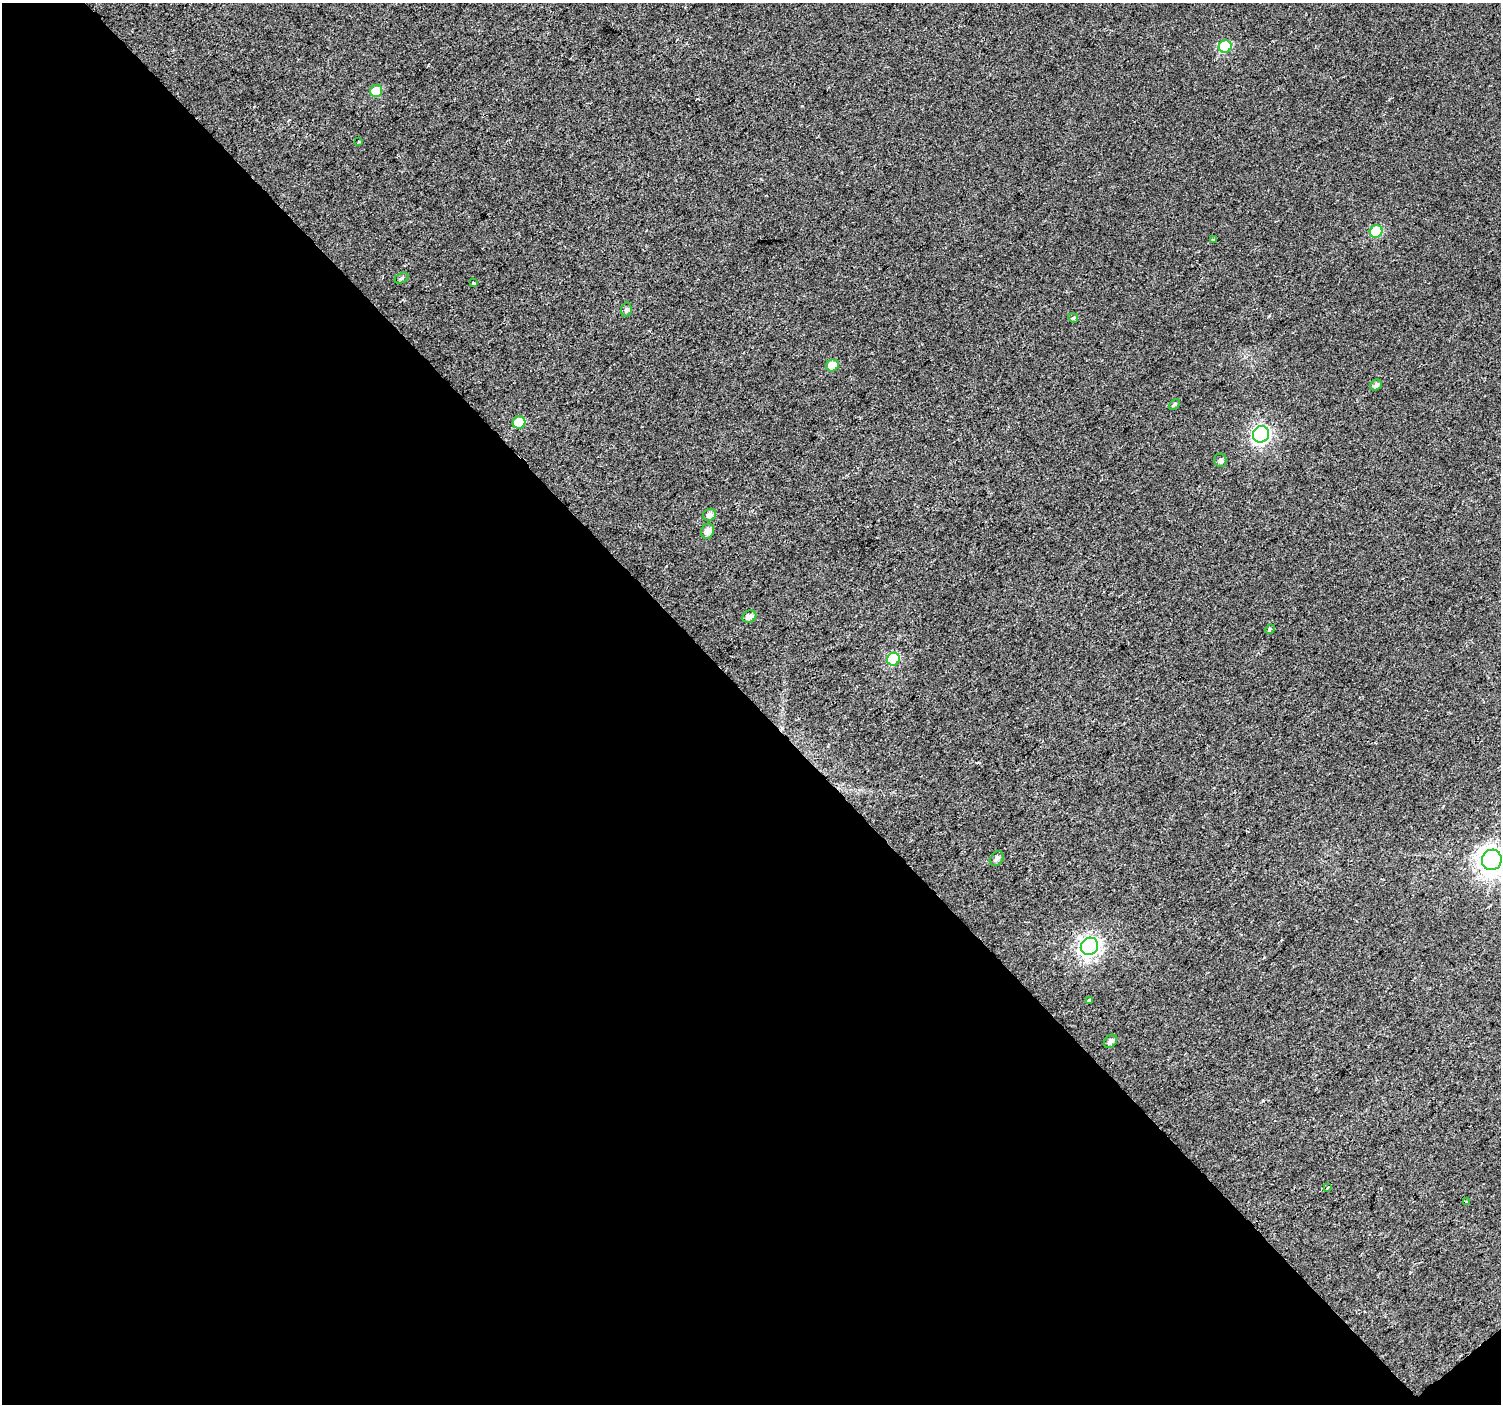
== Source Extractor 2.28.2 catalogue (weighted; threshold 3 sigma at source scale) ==
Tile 3 of 2 x 2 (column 1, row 2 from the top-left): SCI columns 1-1499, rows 99-1500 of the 2998 x 2984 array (HDU 1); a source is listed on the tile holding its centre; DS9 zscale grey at full resolution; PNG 1503 x 1406 px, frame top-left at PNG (2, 3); each listed source drawn as its Kron ellipse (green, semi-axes under 4 px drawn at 4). Shown black and unused: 50% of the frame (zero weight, under 2 of 3 exposures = <1% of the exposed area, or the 3 px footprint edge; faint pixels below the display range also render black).
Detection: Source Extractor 2.28.2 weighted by HDU 2 'WHT'; one run over the whole footprint, this tile lists its part. Background 0.0177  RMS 0.0077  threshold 0.0349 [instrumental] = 3 sigma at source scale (4.5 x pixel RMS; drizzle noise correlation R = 1.50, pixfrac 1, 0.0396/0.0396 arcsec/px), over >= 5 px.
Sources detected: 28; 1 cosmic-ray / hot-pixel residue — neither listed nor drawn; the other 27 listed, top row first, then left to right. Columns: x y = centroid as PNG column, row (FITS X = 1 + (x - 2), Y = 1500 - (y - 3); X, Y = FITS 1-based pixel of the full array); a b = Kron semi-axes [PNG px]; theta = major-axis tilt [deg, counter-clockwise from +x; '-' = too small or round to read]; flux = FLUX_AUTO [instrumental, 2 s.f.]
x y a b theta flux
1225 47 6 6 - 45
376 91 6 6 - 16
359 141 3 3 - 1.2
1376 231 6 6 - 34
1214 239 4 3 - 1
401 278 7 5 27 1.5
473 283 3 3 - 3.1
626 310 7 5 79 1.7
1073 318 5 4 - 1.1
832 365 6 6 - 14
1376 385 6 5 - 3.1
1174 404 6 4 44 1.3
519 423 6 6 - 25
1261 434 8 8 - 220
1220 460 7 6 - 2.2
709 515 7 6 - 3.6
708 531 8 6 67 5.5
749 617 7 5 31 4.5
1270 629 5 3 - 2.2
893 659 6 6 - 38
997 859 8 6 51 2.8
1492 860 10 10 - 720
1089 946 9 8 - 330
1089 1000 3 3 - 3.6
1110 1041 8 5 44 3.1
1328 1187 3 3 - 3.6
1466 1201 3 3 - 1.2
Isophote crosses this tile's border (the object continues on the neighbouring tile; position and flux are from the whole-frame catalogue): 1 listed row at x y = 1492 860